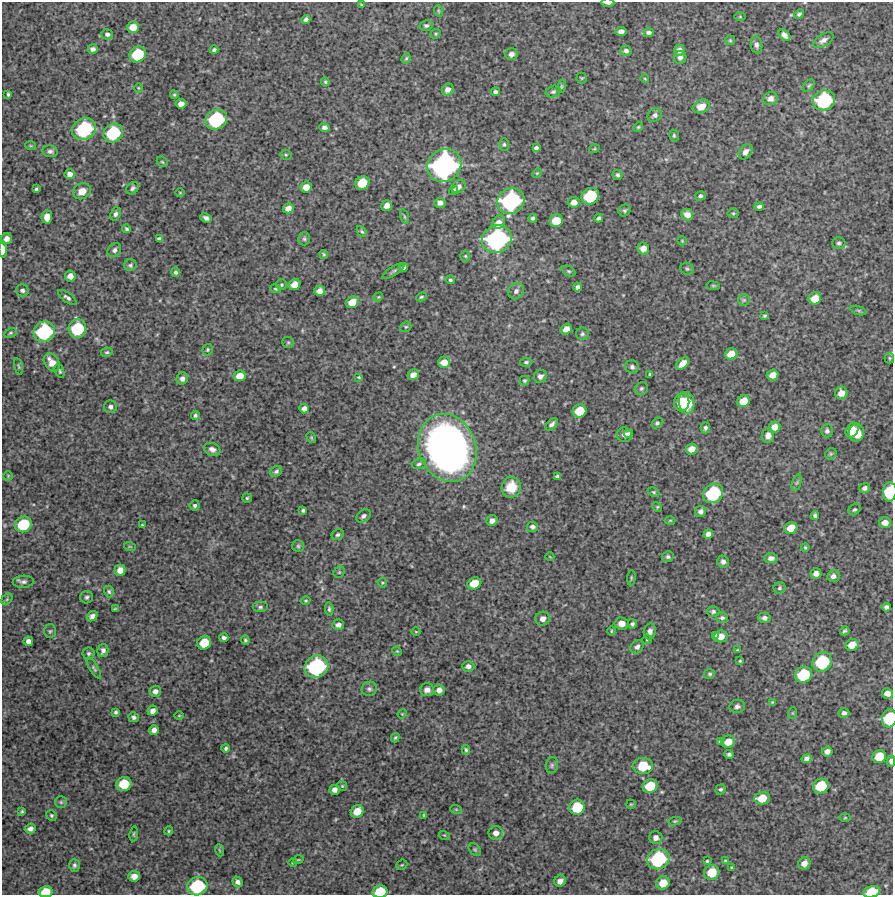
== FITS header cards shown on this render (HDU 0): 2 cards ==
NAXIS1  =                  891 /Length X axis
NAXIS2  =                  893 /Length Y axis

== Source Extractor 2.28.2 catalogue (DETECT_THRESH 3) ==
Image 891 x 893 px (HDU 0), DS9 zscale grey, 1 PNG px = 1 image px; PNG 895 x 897 px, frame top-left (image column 1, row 893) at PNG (2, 2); each listed source drawn as its Kron ellipse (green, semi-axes under 4 px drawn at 4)
Background 4250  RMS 220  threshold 656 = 3 sigma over >= 5 px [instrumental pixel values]
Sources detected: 327; all 327 listed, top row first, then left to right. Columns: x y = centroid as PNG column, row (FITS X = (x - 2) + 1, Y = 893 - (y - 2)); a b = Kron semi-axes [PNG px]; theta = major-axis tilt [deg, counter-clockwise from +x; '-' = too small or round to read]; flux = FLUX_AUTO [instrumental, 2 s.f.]
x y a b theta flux
608 3 7 2 -3 5.1e+04
361 5 3 2 - 1.2e+04
439 11 6 3 -70 1.6e+04
799 14 5 3 - 2.9e+04
740 17 5 3 - 1.3e+04
306 20 4 4 - 4.3e+04
426 25 6 5 - 3.2e+04
133 27 6 5 - 1.7e+05
621 31 5 4 - 6.7e+04
649 33 5 4 - 4.3e+04
107 34 6 5 - 4.4e+04
436 34 6 4 22 1.9e+04
784 35 7 4 -43 6.8e+04
730 40 5 5 - 1.8e+04
823 40 11 6 31 7.5e+04
757 45 8 5 -82 4.9e+04
93 49 5 5 - 4.3e+04
214 50 4 3 - 2.9e+04
679 50 5 5 - 7.1e+04
626 51 6 5 - 4.3e+04
138 54 8 7 - 5.8e+05
511 54 6 6 - 6.0e+04
680 57 6 6 - 5.4e+04
406 58 5 4 - 2.0e+04
582 78 5 5 - 1.7e+04
645 79 4 3 - 1.1e+04
325 82 5 3 - 2.0e+04
561 86 7 4 72 1.9e+04
809 86 7 5 50 2.4e+04
138 88 5 3 - 1.3e+04
448 90 6 5 - 7.9e+04
495 92 4 4 - 3.8e+04
553 92 7 5 20 3.3e+04
8 94 4 3 - 2.0e+04
174 95 4 3 - 1.8e+04
770 98 7 6 - 8.0e+04
824 100 11 10 - 1.2e+06
181 104 5 4 - 8.4e+04
701 106 9 6 24 1.4e+05
655 115 7 6 - 4.9e+04
216 120 11 9 31 1.2e+06
324 127 5 4 - 4.4e+04
638 127 5 4 - 1.8e+04
84 129 12 10 32 1.3e+06
113 133 10 9 - 8.4e+05
674 136 6 4 -76 2.4e+04
504 144 6 5 - 2.5e+04
31 146 5 3 - 1.4e+04
536 148 4 4 - 3.9e+04
594 149 5 3 - 1.3e+04
50 151 8 6 -9 4.5e+04
746 152 8 6 52 7.4e+04
286 155 5 5 - 2.2e+04
162 162 6 4 -43 2.2e+04
444 166 17 16 - 3.2e+06
537 173 5 4 - 1.6e+04
70 174 5 5 - 8.2e+04
617 175 5 5 - 3.0e+04
362 183 7 6 - 3.3e+05
306 187 5 5 - 1.3e+05
459 187 7 6 - 5.9e+04
133 188 7 5 42 3.5e+04
36 189 3 3 - 2.0e+04
82 191 9 7 31 1.5e+05
453 191 5 3 - 2.7e+04
180 193 5 3 - 1.2e+04
590 196 9 8 - 6.9e+05
700 196 5 4 - 3.3e+04
511 201 14 12 36 1.8e+06
574 202 6 5 - 9.8e+04
440 203 5 5 - 5.8e+04
387 206 5 5 - 9.5e+04
759 206 4 3 - 3.6e+04
288 208 5 5 - 9.0e+04
625 210 6 5 - 2.8e+04
733 213 5 5 - 2.1e+04
115 214 7 5 69 4.2e+04
687 215 6 5 - 9.4e+04
47 217 6 5 - 1.3e+05
404 217 7 3 -71 2.1e+04
206 218 6 4 -26 5.0e+04
533 218 4 3 - 3.3e+04
599 218 4 4 - 3.5e+04
556 221 7 6 - 2.6e+05
499 222 7 6 - 8.3e+04
127 229 4 3 - 2.5e+04
362 231 6 4 -48 2.6e+04
7 239 6 5 - 7.3e+04
159 239 4 4 - 3.9e+04
304 239 6 6 - 2.8e+04
497 239 15 13 30 2.2e+06
682 241 5 4 - 1.5e+04
839 243 7 6 - 3.1e+04
643 248 6 6 - 1.0e+05
3 249 8 3 90 1.2e+05
114 250 7 6 - 4.4e+04
324 254 4 3 - 2.3e+04
465 256 5 5 - 2.3e+04
130 265 6 6 - 2.9e+04
403 267 4 4 - 3.7e+04
687 269 7 6 - 2.8e+04
393 271 12 4 33 3.5e+04
569 271 7 5 -26 2.8e+04
175 272 5 4 - 3.3e+04
70 276 5 5 - 8.9e+04
450 280 4 4 - 2.1e+04
281 285 5 5 - 2.2e+04
294 285 6 5 - 1.4e+05
713 286 7 3 -8 1.7e+04
577 287 4 4 - 4.3e+04
276 289 5 3 - 1.8e+04
22 290 6 6 - 4.1e+04
320 291 5 5 - 8.6e+04
516 291 8 7 - 6.0e+04
67 297 11 4 -35 4.5e+04
378 297 5 4 - 1.4e+04
421 297 5 4 - 2.3e+04
815 298 6 6 - 1.9e+05
744 300 6 5 - 2.6e+04
352 302 6 5 - 1.8e+05
859 310 8 3 -19 2.1e+04
765 316 4 4 - 2.2e+04
406 327 6 5 - 2.0e+04
77 329 9 9 - 7.3e+05
566 329 6 5 - 1.1e+05
44 332 11 10 - 1.1e+06
10 333 6 4 27 2.2e+04
582 334 6 6 - 2.9e+04
288 342 6 5 - 2.1e+04
208 350 6 5 - 2.2e+04
107 352 6 4 13 2.2e+04
731 354 6 5 - 1.8e+05
889 358 5 5 - 2.0e+04
52 362 10 7 -55 1.6e+05
444 362 6 5 - 1.3e+05
526 362 6 4 7 2.6e+04
683 363 7 5 43 1.3e+05
19 366 8 4 -75 2.2e+04
632 367 7 6 - 4.0e+04
60 371 7 4 -68 2.4e+04
650 374 3 3 - 2.1e+04
413 375 6 5 - 7.8e+04
773 375 6 5 - 1.2e+05
240 376 6 5 - 1.6e+05
540 376 6 6 - 6.5e+04
359 377 3 3 - 1.5e+04
182 379 6 5 - 5.7e+04
524 381 5 5 - 2.2e+04
641 389 7 6 - 3.1e+04
841 393 6 6 - 1.2e+05
743 401 6 6 - 2.0e+05
682 402 9 7 82 3.5e+05
687 403 11 7 -82 4.0e+05
110 407 6 6 - 5.0e+04
304 409 5 4 - 6.8e+04
579 411 7 6 - 3.2e+05
195 415 4 4 - 2.9e+04
657 423 6 4 43 3.0e+04
552 424 7 4 45 4.9e+04
774 427 6 5 - 1.2e+05
705 428 5 4 - 3.4e+04
852 430 8 6 57 2.2e+05
827 431 6 6 - 4.0e+04
628 433 5 4 - 3.1e+04
856 433 9 7 87 2.6e+05
624 435 7 7 - 6.1e+04
768 436 7 6 - 7.9e+04
311 437 6 3 -59 1.6e+04
447 448 34 28 -70 8.1e+06
212 449 8 6 -22 6.7e+04
692 449 6 5 - 1.2e+05
831 454 6 5 - 2.1e+04
419 464 7 5 19 3.0e+04
276 471 6 5 - 3.7e+04
8 476 5 4 - 1.5e+04
557 476 4 3 - 2.8e+04
797 483 8 3 71 2.5e+04
511 487 10 9 - 2.8e+05
864 488 5 5 - 5.0e+04
653 492 6 4 -27 2.0e+04
890 492 9 7 83 6.3e+05
713 493 10 9 - 1.0e+06
247 498 5 4 - 2.0e+04
195 505 5 5 - 3.1e+04
657 507 5 4 - 1.7e+04
855 509 6 5 - 2.9e+04
303 510 4 3 - 2.5e+04
700 511 5 5 - 5.4e+04
815 515 4 4 - 3.6e+04
363 516 8 5 36 4.4e+04
670 520 5 3 - 1.4e+04
492 521 6 5 - 6.4e+04
885 523 6 5 - 1.1e+05
23 524 8 7 - 6.0e+05
142 525 4 2 - 1.0e+04
532 527 6 5 - 4.2e+04
791 528 6 6 - 2.1e+05
708 534 5 4 - 6.7e+04
338 535 6 5 - 3.4e+04
298 546 6 6 - 2.6e+04
130 547 6 3 -19 1.6e+04
805 547 4 3 - 1.9e+04
550 557 4 3 - 9.2e+03
668 557 6 5 - 2.9e+04
771 558 7 5 0 6.2e+04
723 562 6 5 - 5.1e+04
120 570 5 5 - 1.2e+05
339 572 6 5 - 2.1e+04
816 573 5 5 - 7.2e+04
833 576 6 5 - 6.3e+04
631 578 7 3 86 1.7e+04
23 582 10 6 4 5.0e+04
382 583 5 4 - 1.7e+04
474 583 7 6 - 2.3e+05
779 588 6 5 - 3.0e+04
109 591 6 5 - 2.7e+04
87 597 6 6 - 3.3e+04
7 599 6 4 46 2.3e+04
306 601 5 4 - 1.7e+04
260 607 8 5 0 3.5e+04
886 607 5 4 - 4.5e+04
115 609 3 3 - 1.5e+04
329 609 7 4 -86 2.9e+04
713 611 6 5 - 3.2e+04
92 616 6 4 40 5.5e+04
722 618 6 5 - 3.5e+04
764 618 6 5 - 5.3e+04
543 619 7 7 - 8.2e+04
621 623 7 6 - 9.5e+04
632 624 5 5 - 3.4e+04
338 625 6 5 - 5.9e+04
50 631 7 6 - 2.9e+04
611 631 4 3 - 1.3e+04
650 631 8 6 82 6.3e+04
845 631 5 3 - 2.6e+04
416 632 4 3 - 1.1e+04
716 635 4 4 - 4.1e+04
721 636 7 6 - 1.2e+05
224 638 4 4 - 3.9e+04
245 640 4 4 - 2.3e+04
647 640 5 4 - 1.6e+04
28 641 5 5 - 7.2e+04
204 643 7 6 - 3.1e+05
852 645 6 6 - 1.9e+05
637 647 7 6 - 4.7e+04
738 650 4 3 - 1.4e+04
103 651 7 5 77 5.5e+04
397 651 5 4 - 1.5e+04
88 653 6 6 - 3.1e+04
740 661 4 4 - 1.6e+04
822 662 10 9 - 8.7e+05
468 666 6 5 - 6.0e+04
316 667 12 11 - 1.5e+06
94 668 12 4 -59 3.1e+04
710 674 5 5 - 2.5e+04
804 675 9 8 - 6.4e+05
369 689 7 7 - 4.0e+04
427 690 7 6 - 7.5e+04
439 690 5 5 - 7.6e+04
155 691 6 5 - 6.4e+04
887 693 5 5 - 9.4e+04
772 702 4 4 - 1.3e+04
737 706 8 6 7 4.7e+04
153 711 5 4 - 7.1e+04
116 712 4 3 - 2.6e+04
793 713 6 3 71 1.5e+04
844 713 5 5 - 4.4e+04
402 714 5 3 - 1.2e+04
179 716 5 3 - 1.3e+04
134 717 5 5 - 3.6e+04
889 718 9 7 78 6.5e+05
154 730 5 4 - 6.4e+04
395 738 5 3 - 2.0e+04
720 742 4 3 - 2.4e+04
728 742 7 6 - 1.7e+05
226 748 4 3 - 2.9e+04
466 750 5 3 - 2.2e+04
827 751 5 5 - 7.3e+04
729 754 4 3 - 3.0e+04
879 757 7 6 - 2.9e+05
807 759 5 4 - 4.6e+04
891 761 5 4 - 6.0e+04
552 765 8 6 77 3.5e+04
643 766 10 8 -3 4.4e+05
124 784 7 7 - 4.1e+05
342 786 5 4 - 1.7e+04
650 786 7 7 - 3.7e+05
821 786 8 7 - 4.8e+05
721 789 5 4 - 2.7e+04
335 790 5 5 - 6.7e+04
762 798 7 6 - 2.4e+05
61 802 6 6 - 2.8e+04
631 804 5 4 - 1.6e+04
577 807 8 7 - 4.5e+05
456 809 6 4 -19 1.7e+04
22 811 3 3 - 1.8e+04
357 811 7 6 - 2.0e+05
51 815 5 5 - 2.8e+04
424 815 4 4 - 1.6e+04
845 818 5 3 - 1.4e+04
675 821 6 3 14 1.9e+04
30 829 5 5 - 6.2e+04
169 831 4 4 - 1.7e+04
496 833 7 7 - 8.7e+04
134 834 7 4 83 2.2e+04
444 835 5 3 - 1.4e+04
656 838 6 6 - 6.6e+04
475 849 7 5 -49 2.5e+04
219 850 6 4 -71 1.8e+04
658 859 11 10 - 1.1e+06
298 860 5 3 - 1.3e+04
725 860 4 3 - 1.2e+04
707 861 4 4 - 1.7e+04
293 862 4 3 - 1.4e+04
804 863 6 6 - 1.0e+05
74 865 6 5 - 3.2e+04
402 865 6 5 - 1.7e+04
731 867 3 2 - 1.3e+04
712 872 8 7 - 3.3e+05
134 876 6 5 - 1.1e+05
560 881 6 5 - 8.1e+04
237 882 6 5 - 5.3e+04
663 883 7 6 - 2.3e+05
197 886 10 9 - 9.5e+05
46 892 7 5 11 2.8e+05
380 892 8 6 11 3.8e+05
872 892 8 5 14 3.8e+05
At the frame edge (FLAGS 8, measured only in part): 8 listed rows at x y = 608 3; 3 249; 890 492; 889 718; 891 761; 46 892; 380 892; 872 892